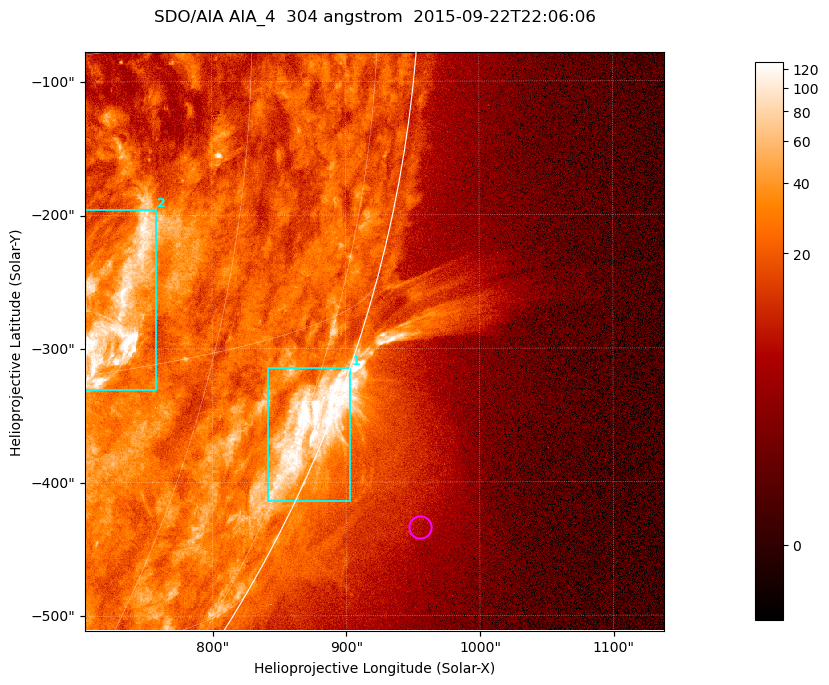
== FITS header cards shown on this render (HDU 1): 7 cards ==
TELESCOP= 'SDO/AIA '           / For AIA: SDO/AIA
INSTRUME= 'AIA_4   '           / For AIA: AIA_ATA1, AIA_ATA2, AIA_ATA3 or AIA_AT
WAVELNTH=                  304 / [angstrom] Wavelength
WAVEUNIT= 'angstrom'           / Wavelength unit: angstrom
DATE-OBS= '2015-09-22T22:06:06.123' / [ISO] Date when observation started; ISO 8
CTYPE1  = 'HPLN-TAN'           / CTYPE1; Typically HPLN
CTYPE2  = 'HPLT-TAN'           / CTYPE2; Typically HPLT

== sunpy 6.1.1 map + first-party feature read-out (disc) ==
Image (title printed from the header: SDO/AIA AIA_4  304 angstrom  2015-09-22T22:06:06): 722 x 722 px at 0.6 arcsec/px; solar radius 956 arcsec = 1593 px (partial field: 2.9% of the solar disc is inside the frame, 45% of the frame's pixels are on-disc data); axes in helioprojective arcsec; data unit not stated in the header (colour bar unlabelled)
Orientation: roll -0.132 deg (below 1 deg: not rotated)
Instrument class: DISC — disc imager (sunpy class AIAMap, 304 A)
Bright regions (active regions / flare kernels): reference = the on-disc median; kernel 7 px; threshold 5 sigma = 47.8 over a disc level ~23.4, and >= 1.15x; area >= 521 px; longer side >= 9 px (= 5.4 arcsec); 2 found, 2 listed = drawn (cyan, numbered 1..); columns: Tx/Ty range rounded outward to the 2 arcsec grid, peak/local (2 s.f.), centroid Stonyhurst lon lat
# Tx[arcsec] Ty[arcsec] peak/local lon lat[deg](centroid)
1 840..904 -416..-314 11 +77 -21
2 704..758 -332..-196 6.2 +51 -12
Off-limb structures (1.02-1.3 R_sun): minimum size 260 px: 6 found; the strongest spans PA ~240..250 deg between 1.04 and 1.17 R_sun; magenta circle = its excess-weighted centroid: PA ~245 deg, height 1.1 R_sun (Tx ~956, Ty ~-434 arcsec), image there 1.9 x the reference